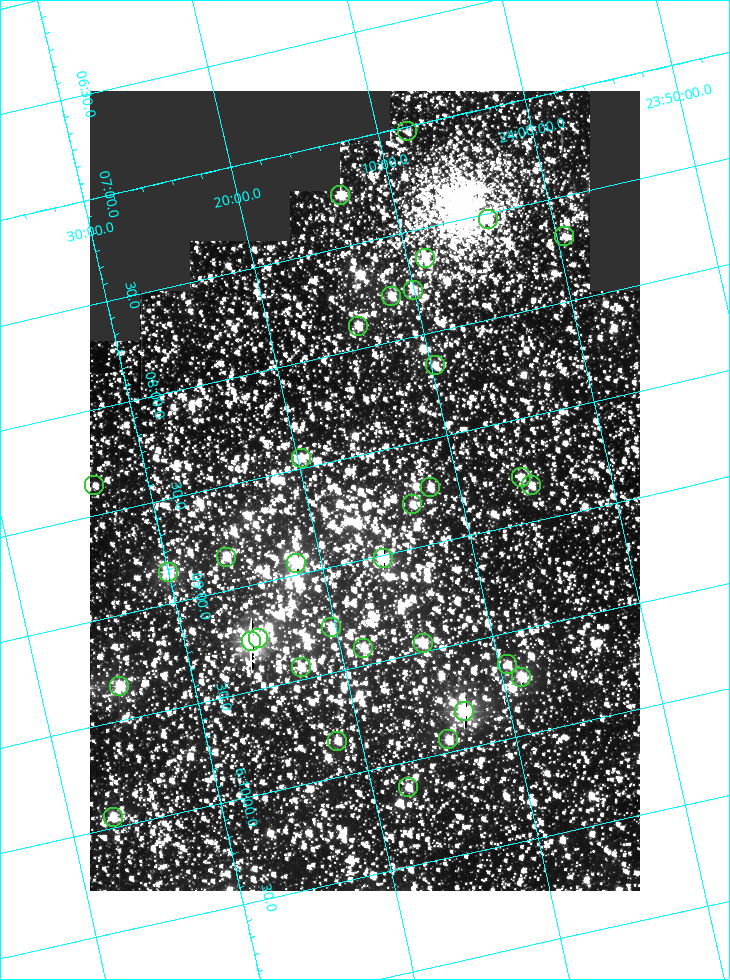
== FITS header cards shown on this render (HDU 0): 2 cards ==
NAXIS1  =                  550
NAXIS2  =                  800

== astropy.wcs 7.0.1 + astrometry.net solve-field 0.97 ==
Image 550 x 800 px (HDU 0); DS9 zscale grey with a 90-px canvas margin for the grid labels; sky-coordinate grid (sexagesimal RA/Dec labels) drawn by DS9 from the SOLVED WCS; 33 Tycho-2 reference stars matched to detected sources circled (green)
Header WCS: RA---TAN/DEC--TAN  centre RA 06:08:40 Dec +24:16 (92.17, +24.27 deg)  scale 3.97 arcsec/px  FOV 36.4' x 53.0'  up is -103 deg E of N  parity normal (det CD < 0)
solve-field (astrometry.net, Tycho-2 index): VERIFIED the header's WCS against the Tycho-2 star catalogue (verified at 3 index scales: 18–33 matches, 0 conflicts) and refined it, rather than solving blind
Solved WCS: RA---TAN-SIP/DEC--TAN-SIP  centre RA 06:08:40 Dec +24:16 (92.17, +24.27 deg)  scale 3.98 arcsec/px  FOV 36.4' x 53.0'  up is -103 deg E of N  parity normal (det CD < 0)
The solver's refit moves the header's centre by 0.11 arcsec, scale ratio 1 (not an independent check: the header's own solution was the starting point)
Tycho-2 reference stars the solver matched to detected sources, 33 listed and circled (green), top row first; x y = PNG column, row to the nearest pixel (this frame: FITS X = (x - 90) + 1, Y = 800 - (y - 91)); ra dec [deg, ICRS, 3 dp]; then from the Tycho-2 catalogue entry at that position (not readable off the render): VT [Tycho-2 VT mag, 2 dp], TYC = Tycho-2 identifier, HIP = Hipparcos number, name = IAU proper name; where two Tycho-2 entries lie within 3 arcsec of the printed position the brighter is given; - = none
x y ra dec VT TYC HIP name
407 131 91.756 +24.135 11.55 1864-383-1 - -
340 195 91.813 +24.222 9.50 1864-951-1 - -
488 219 91.882 +24.069 10.67 1864-1197-1 - -
564 236 91.922 +23.991 11.04 1864-773-1 - -
425 258 91.910 +24.147 9.81 1864-677-1 - -
413 290 91.945 +24.168 9.83 1864-545-1 - -
391 296 91.946 +24.193 9.49 1864-879-1 - -
358 326 91.972 +24.235 9.87 1864-607-1 - -
435 365 92.040 +24.163 9.97 1864-387-1 - -
301 458 92.113 +24.329 10.09 1877-692-1 - -
521 477 92.195 +24.097 9.91 1877-1306-1 - -
94 485 92.090 +24.558 11.22 1868-1493-1 - -
531 485 92.208 +24.088 10.02 1877-898-1 - -
430 487 92.182 +24.197 9.90 1877-42-1 - -
412 504 92.198 +24.221 10.14 1877-234-1 - -
226 557 92.210 +24.434 9.33 1881-345-1 - -
383 558 92.254 +24.266 8.73 1877-224-1 - -
296 563 92.236 +24.360 8.19 1877-300-1 29148 -
168 572 92.212 +24.501 8.67 1881-93-1 - -
331 627 92.321 +24.338 9.42 1877-884-1 - -
258 638 92.315 +24.419 9.14 1881-15-1 - -
251 641 92.316 +24.428 7.55 1881-1595-1 - -
423 643 92.364 +24.244 8.80 1877-1589-1 - -
363 648 92.355 +24.308 9.21 1877-702-1 - -
507 664 92.412 +24.157 10.23 1877-766-1 - -
301 667 92.360 +24.380 9.69 1881-496-1 - -
521 677 92.431 +24.145 8.75 1877-16-1 - -
119 686 92.334 +24.580 8.60 1881-81-1 - -
464 711 92.456 +24.215 7.57 1877-1484-1 - -
448 739 92.485 +24.239 9.49 1877-1276-1 - -
337 741 92.457 +24.359 9.75 1877-1432-1 - -
408 787 92.531 +24.294 10.40 1877-334-1 - -
113 817 92.487 +24.619 9.38 1881-1542-1 - -